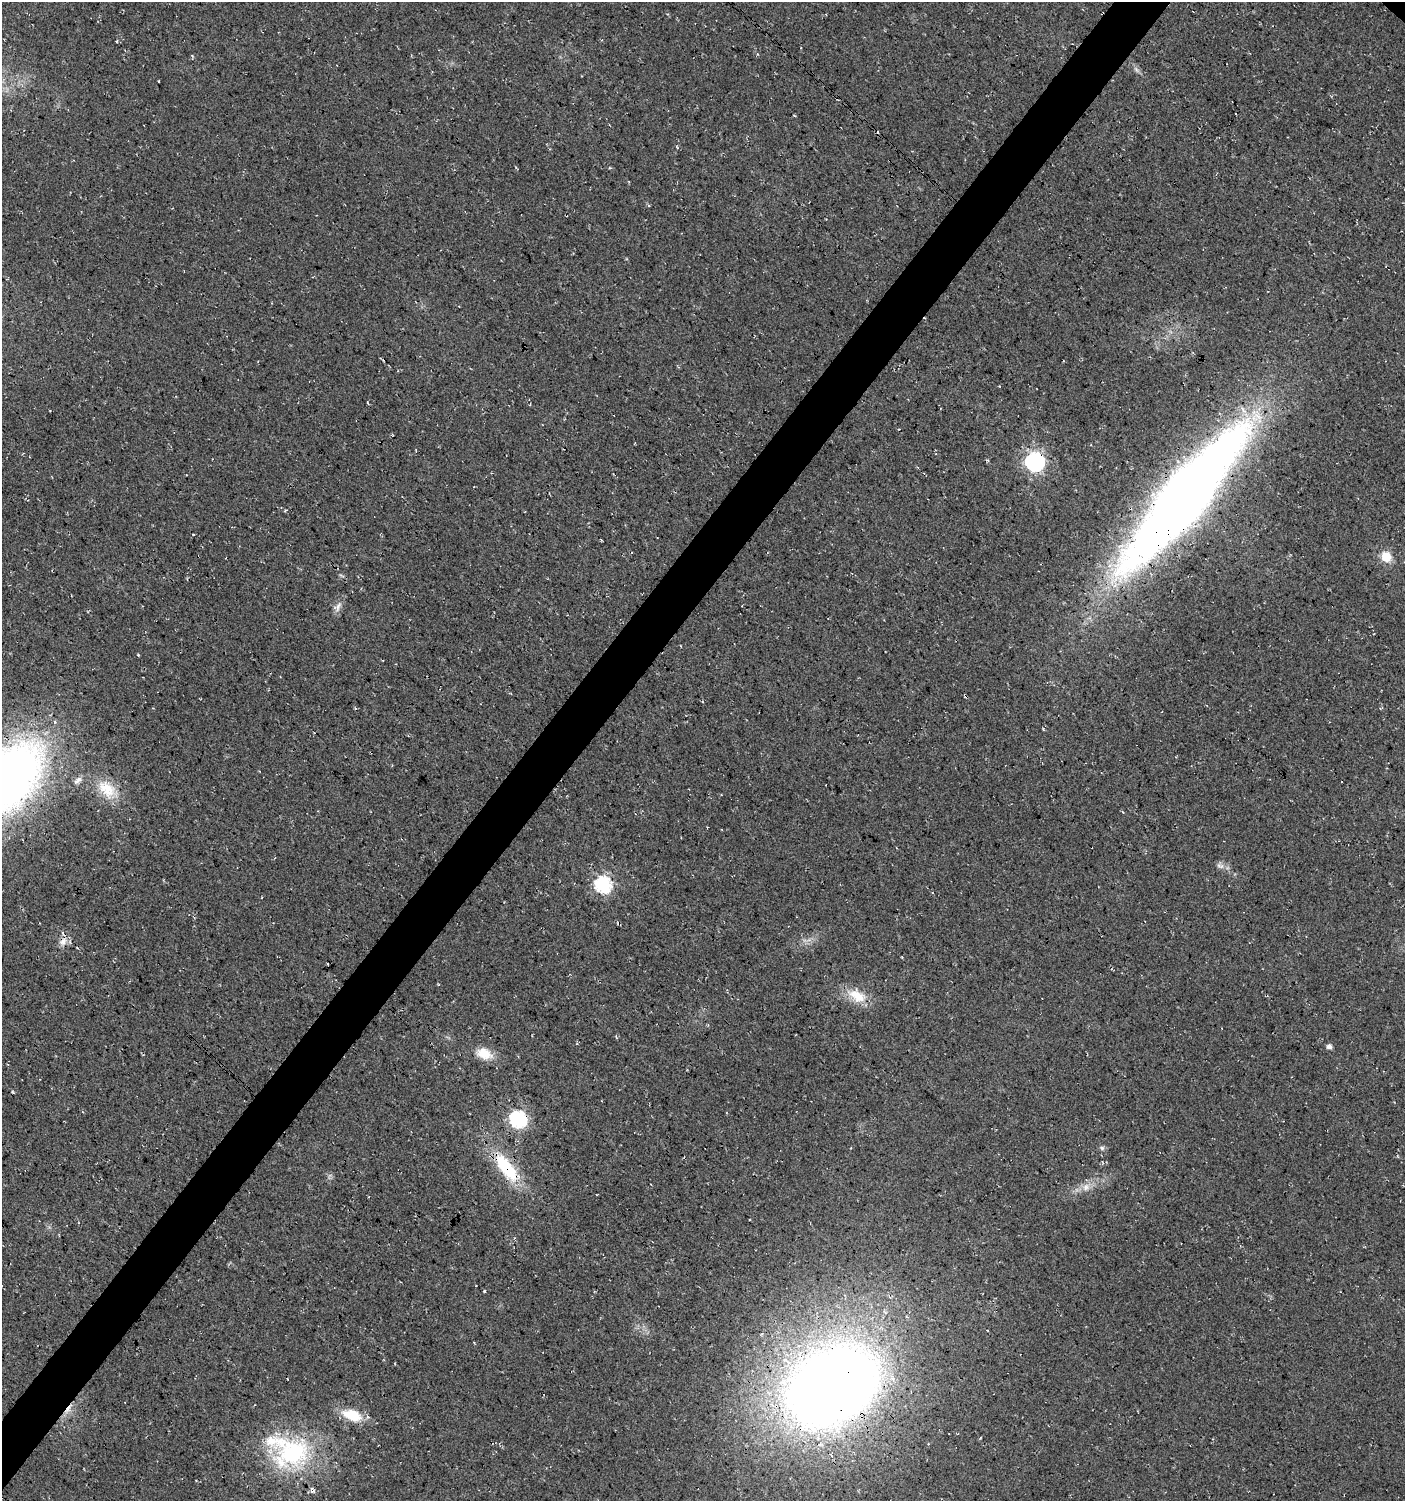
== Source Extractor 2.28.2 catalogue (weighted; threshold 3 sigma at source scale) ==
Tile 7 of 4 x 4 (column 3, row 2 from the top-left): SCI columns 3047-4449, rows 2999-4497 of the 6043 x 6022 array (HDU 1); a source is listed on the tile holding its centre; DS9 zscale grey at full resolution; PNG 1407 x 1503 px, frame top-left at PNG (2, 2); no overlay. Shown black and unused: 4% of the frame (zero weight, under 3 of 4 exposures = <1% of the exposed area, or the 3 px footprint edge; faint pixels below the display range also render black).
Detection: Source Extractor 2.28.2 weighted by HDU 2 'WHT'; one run over the whole footprint, this tile lists its part. Background 0.0176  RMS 0.0054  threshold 0.0244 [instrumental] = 3 sigma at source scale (4.5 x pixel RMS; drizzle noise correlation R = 1.50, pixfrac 1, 0.0396/0.0396 arcsec/px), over >= 5 px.
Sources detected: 37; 2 cosmic-ray / hot-pixel residue — not listed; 2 inside a brighter listed object's ellipse — not listed separately; the other 33 listed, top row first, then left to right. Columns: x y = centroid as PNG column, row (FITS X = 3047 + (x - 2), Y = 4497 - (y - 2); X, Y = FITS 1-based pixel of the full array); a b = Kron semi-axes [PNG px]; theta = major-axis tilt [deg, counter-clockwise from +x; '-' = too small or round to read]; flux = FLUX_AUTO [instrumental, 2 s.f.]
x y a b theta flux
1136 69 8 5 -59 1.5
794 115 4 2 - 0.45
368 403 4 2 - 0.54
1035 462 7 7 - 230
1184 498 145 34 50 770
285 511 4 3 - 0.55
193 534 3 2 - 0.39
1386 557 12 10 -49 9
338 606 16 7 67 3.3
138 655 4 3 - 0.46
967 697 4 3 - 0.55
1043 729 4 3 - 0.49
10 778 70 41 54 400
78 780 13 7 44 2.6
107 789 28 18 -48 15
1220 866 12 7 -17 2.4
603 885 7 7 - 140
63 941 13 8 52 3.8
902 957 3 2 - 0.44
327 964 3 2 - 0.56
857 996 27 14 -28 13
1329 1046 5 5 - 2.6
484 1054 20 13 -20 9.9
518 1119 7 7 - 150
1102 1148 6 6 - 1.1
506 1167 38 15 -54 32
1086 1187 11 10 - 4.2
484 1291 3 3 - 0.67
834 1386 74 53 34 880
68 1409 17 5 54 3.7
352 1415 21 12 -20 16
292 1452 51 43 14 67
312 1491 10 4 4 1.3
Overlapping masked pixels (flux is a lower limit): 8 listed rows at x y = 1035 462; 1184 498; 967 697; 10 778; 518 1119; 506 1167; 834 1386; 68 1409
Isophote crosses this tile's border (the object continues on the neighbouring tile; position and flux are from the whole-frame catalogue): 1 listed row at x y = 10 778